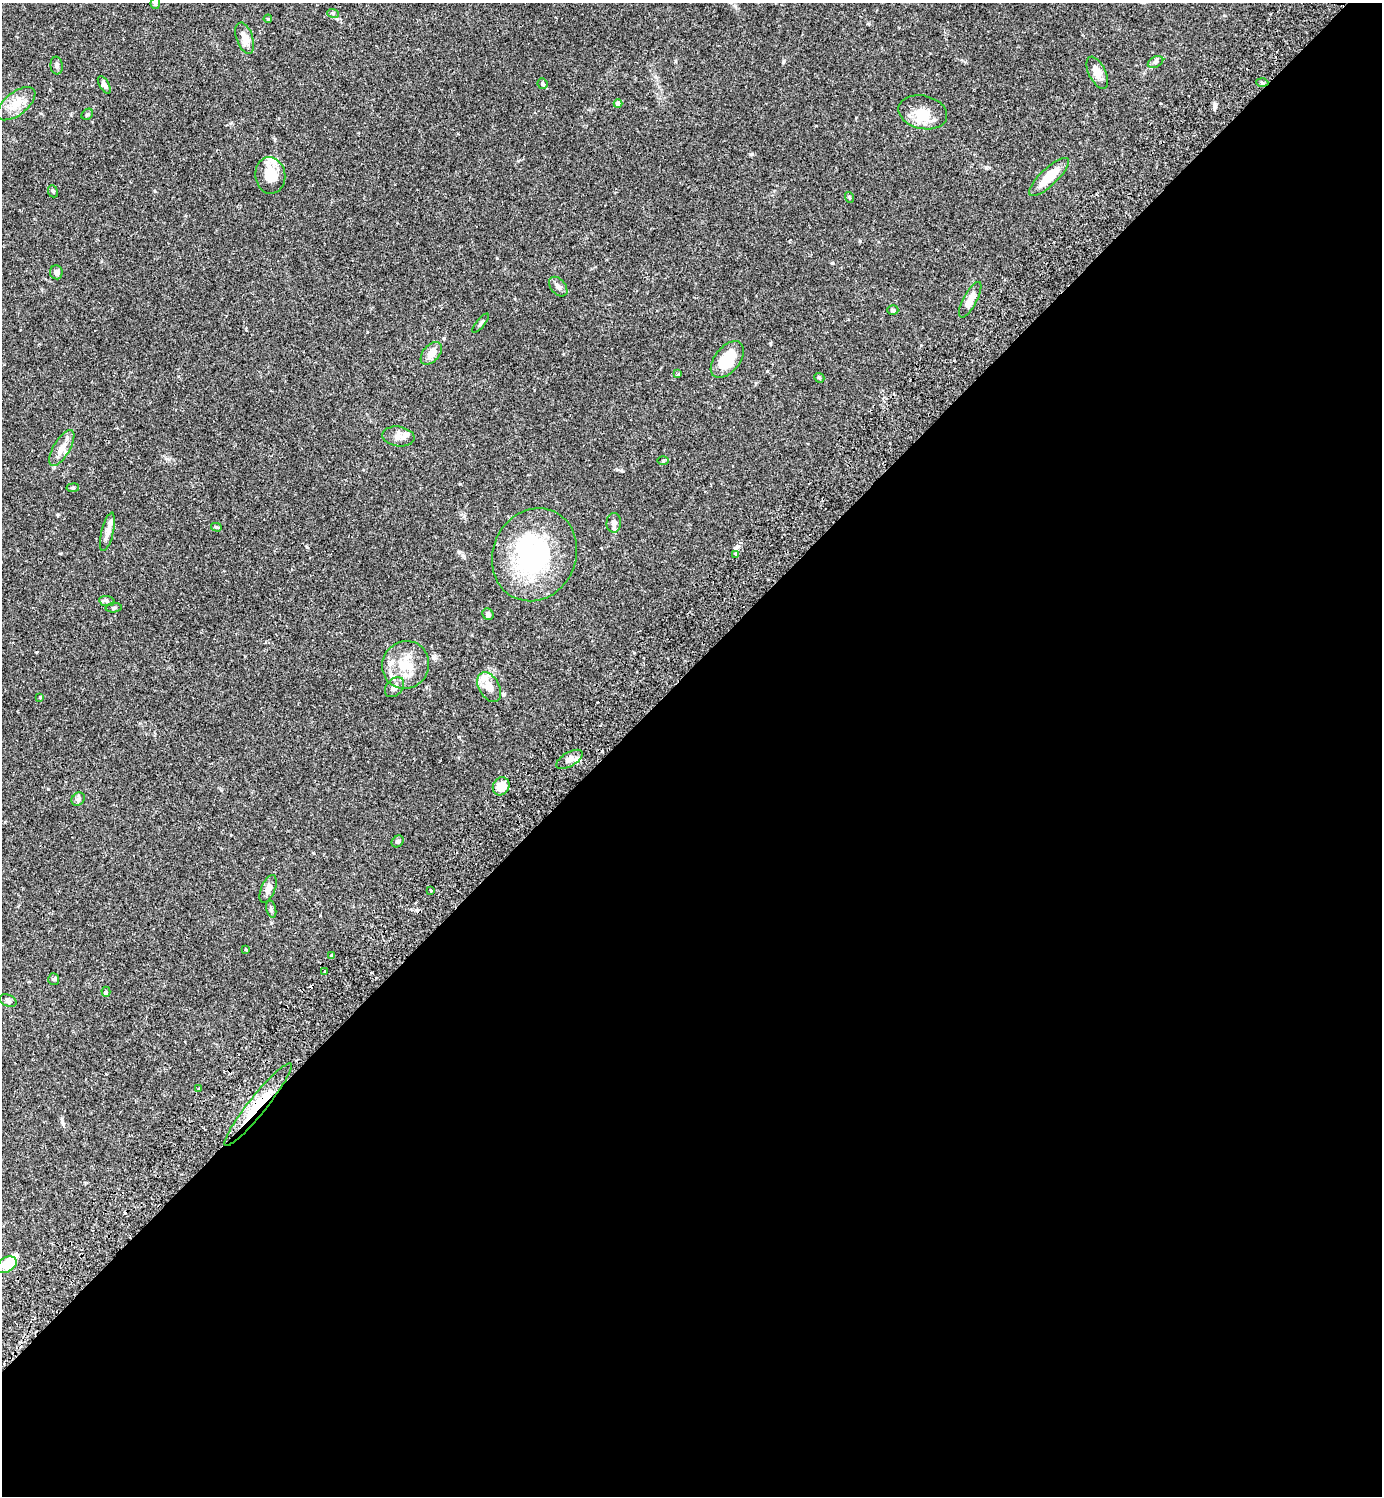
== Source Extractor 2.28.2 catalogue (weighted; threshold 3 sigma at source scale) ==
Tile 15 of 4 x 4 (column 3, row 4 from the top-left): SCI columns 3104-4483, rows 45-1538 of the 6066 x 6070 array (HDU 1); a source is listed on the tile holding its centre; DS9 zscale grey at full resolution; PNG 1384 x 1498 px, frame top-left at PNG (2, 3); each listed source drawn as its Kron ellipse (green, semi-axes under 4 px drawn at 4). Shown black and unused: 55% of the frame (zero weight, under 2 of 3 exposures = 3% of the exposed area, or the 3 px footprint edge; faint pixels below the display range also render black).
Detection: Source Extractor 2.28.2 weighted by HDU 2 'WHT'; one run over the whole footprint, this tile lists its part. Background 0.0889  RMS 0.0056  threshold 0.0254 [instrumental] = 3 sigma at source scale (4.5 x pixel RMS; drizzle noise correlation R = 1.50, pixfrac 1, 0.05/0.05 arcsec/px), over >= 5 px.
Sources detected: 71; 2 inside a brighter object's white glare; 4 cosmic-ray / hot-pixel residue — neither listed nor drawn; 6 inside a brighter listed object's ellipse — not listed separately; the other 59 listed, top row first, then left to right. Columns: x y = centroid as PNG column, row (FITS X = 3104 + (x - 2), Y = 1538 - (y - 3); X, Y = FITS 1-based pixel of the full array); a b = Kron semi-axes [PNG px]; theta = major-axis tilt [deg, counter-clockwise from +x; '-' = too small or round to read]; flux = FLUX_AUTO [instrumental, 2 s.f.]
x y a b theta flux
155 3 6 4 84 1.1
333 13 6 3 -19 0.67
268 19 4 3 - 0.48
245 38 16 8 -71 6
1155 62 8 5 27 1.5
57 66 9 6 -84 1.6
1097 73 17 8 -64 5.2
1262 83 6 4 -3 0.85
542 84 5 5 - 0.72
104 85 10 4 -59 2.1
16 104 23 11 38 8.2
618 104 4 4 - 4.3
923 112 25 16 -14 11
87 114 6 5 - 0.88
270 175 18 15 -82 11
1049 177 26 8 43 12
53 191 6 4 -67 0.77
849 197 5 3 - 0.53
56 272 7 6 - 1.9
558 287 11 7 -49 2.5
970 300 20 7 61 5.1
893 310 5 4 - 0.81
481 323 12 3 50 0.98
431 353 13 8 50 4.6
727 360 21 12 51 16
678 374 4 3 - 0.51
819 378 5 4 - 0.65
398 436 16 10 -9 3.7
62 448 20 8 59 5.8
663 460 6 4 1 0.65
73 488 6 4 8 0.67
614 523 10 7 86 2.2
216 527 5 4 - 0.77
107 532 20 6 76 3.6
534 555 47 41 65 72
736 555 4 3 - 2.2
107 601 8 5 -9 1.3
114 608 8 4 4 1
488 614 6 5 - 1.4
406 665 24 23 - 15
395 687 11 8 48 3
489 687 16 10 -60 5.5
40 697 4 4 - 0.44
569 759 15 7 30 3.3
501 786 9 8 - 7.3
78 799 7 6 - 1.4
398 841 6 5 - 1.2
268 889 15 7 68 3.3
431 890 3 2 - 0.63
271 909 9 5 -76 1.1
246 949 3 3 - 0.89
331 955 3 3 - 0.76
325 972 3 3 - 1
54 979 6 5 - 0.84
106 992 5 4 - 0.98
8 1001 9 6 -22 1.3
199 1089 3 3 - 1.1
258 1105 52 9 51 18
7 1265 11 7 30 15
Overlapping masked pixels (flux is a lower limit): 1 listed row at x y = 258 1105
Isophote crosses this tile's border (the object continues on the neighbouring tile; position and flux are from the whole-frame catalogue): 2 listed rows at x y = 155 3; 7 1265
Unlisted compact peaks at least as high as the median listed source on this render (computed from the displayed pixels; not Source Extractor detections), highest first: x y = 783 62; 752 154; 1215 106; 48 789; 767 371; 63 1124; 460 484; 434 658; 675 61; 444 338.